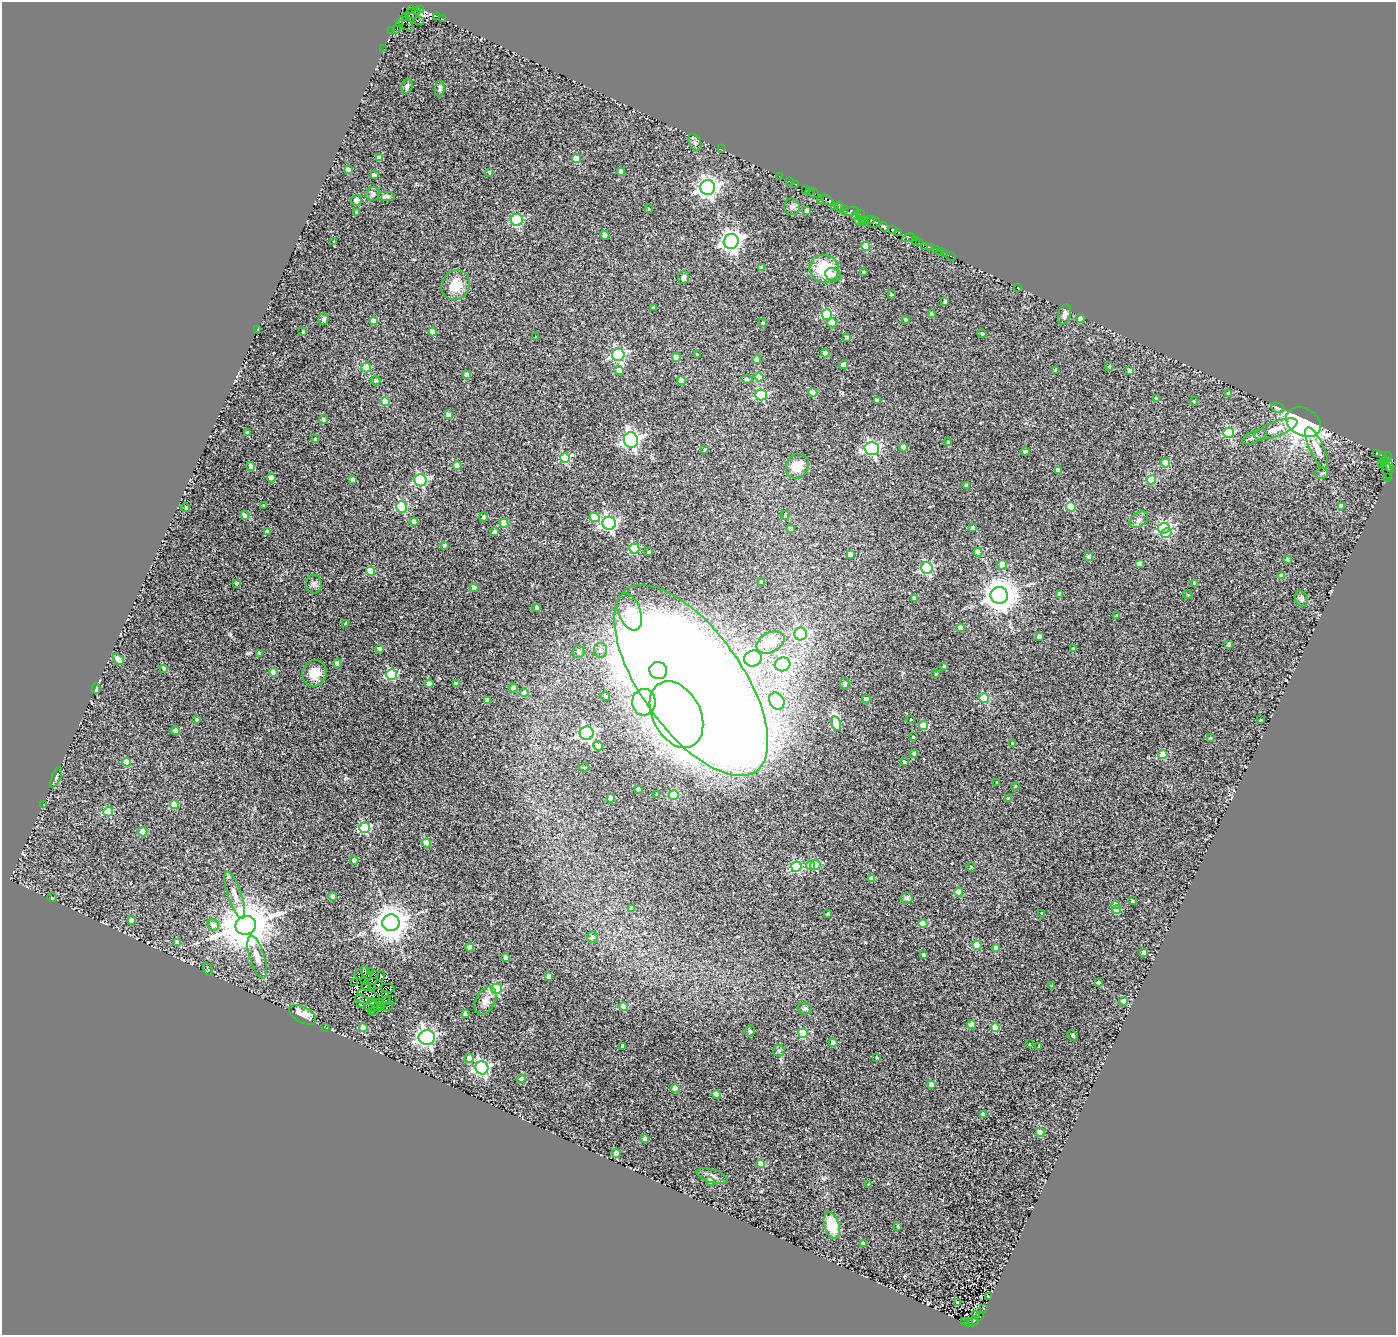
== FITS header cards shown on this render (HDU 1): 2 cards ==
NAXIS1  =                 1394
NAXIS2  =                 1333

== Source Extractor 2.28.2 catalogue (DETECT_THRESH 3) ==
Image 1394 x 1333 px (HDU 1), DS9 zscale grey, 1 PNG px = 1 image px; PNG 1398 x 1337 px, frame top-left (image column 1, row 1333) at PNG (2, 2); each listed source drawn as its Kron ellipse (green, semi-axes under 4 px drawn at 4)
Background 0.021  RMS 0.015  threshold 0.0462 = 3 sigma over >= 5 px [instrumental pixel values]
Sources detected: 373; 8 with non-positive FLUX_AUTO (blend fragments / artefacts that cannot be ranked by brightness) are neither listed nor drawn; the other 365 listed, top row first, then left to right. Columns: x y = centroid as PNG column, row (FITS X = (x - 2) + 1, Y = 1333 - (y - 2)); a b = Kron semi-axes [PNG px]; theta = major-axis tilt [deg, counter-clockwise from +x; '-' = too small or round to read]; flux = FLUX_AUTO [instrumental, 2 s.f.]
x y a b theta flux
411 10 3 2 - 52
416 10 4 3 - 250
420 10 3 3 - 250
412 14 7 5 15 150
437 16 3 3 - 20
405 17 4 3 - 10
442 19 3 2 - 3.6
419 21 5 2 - 13
399 23 2 2 - 55
406 24 9 5 -38 84
397 29 3 2 - 26
392 30 3 2 - 25
384 49 2 2 - 2.1
407 86 7 5 69 1.8
440 88 8 5 83 2
695 142 9 5 -62 2.9
721 149 2 2 - 41
379 158 4 4 - 5.7
576 159 4 4 - 28
348 170 4 4 - 11
489 172 3 3 - 1.8
621 172 4 4 - 11
374 175 4 4 - 6.1
779 176 2 2 - 3.2
789 181 2 2 - 1.5
796 184 3 2 - 7
708 188 7 7 - 600
805 189 2 2 - 12
809 191 4 3 - 9
814 193 5 3 - 18
373 194 7 6 - 4.4
386 196 9 5 0 3.1
356 200 5 5 - 5
827 200 7 3 -40 3.8
821 201 2 2 - 0.67
839 206 5 3 - 5.5
792 207 8 7 - 3.4
835 207 2 2 - 5.3
649 209 4 4 - 0.9
844 209 3 2 - 7
807 210 4 4 - 2.9
851 211 8 3 13 42
356 212 3 2 - 0.79
860 214 4 3 - 28
855 215 3 3 - 8.7
863 219 3 3 - 8.6
870 219 3 3 - 11
517 220 6 6 - 94
859 221 3 2 - 7.1
873 222 7 5 9 83
862 223 3 3 - 11
884 227 5 3 - 1.7
893 229 3 2 - 4.4
898 232 3 2 - 4.2
605 235 4 4 - 9
909 238 7 4 10 26
334 241 3 2 - 0.69
731 241 7 7 - 600
916 241 2 2 - 5.5
919 242 3 3 - 2.3
866 246 4 4 - 27
925 247 3 2 - 4.6
931 247 3 3 - 13
936 249 3 2 - 3
940 251 2 2 - 6.9
944 253 2 2 - 0.55
951 256 5 3 - 11
762 268 4 4 - 8.8
824 269 15 14 - 40
863 272 3 2 - 0.73
833 275 8 6 -21 3.8
683 277 6 5 - 4.9
456 285 15 13 56 20
1018 288 3 2 - 0.7
891 294 3 3 - 1.4
945 301 4 3 - 2
653 308 3 3 - 1.5
827 314 5 5 - 80
931 314 4 3 - 2.4
1064 315 10 6 74 4.7
323 319 6 5 - 2.9
905 319 3 3 - 2.3
1080 319 4 4 - 11
374 321 4 4 - 12
763 323 4 3 - 1.2
832 323 5 4 - 24
258 329 3 2 - 0.6
303 332 3 3 - 1.2
432 332 4 4 - 9.6
982 333 4 3 - 0.99
535 337 3 2 - 0.65
847 337 3 3 - 1.9
825 353 4 4 - 12
618 355 6 6 - 190
697 355 3 2 - 1.1
676 357 4 4 - 17
757 360 4 4 - 7.8
843 365 4 4 - 7
1109 366 4 3 - 1.1
366 368 5 4 - 41
619 370 5 4 - 11
1056 370 3 3 - 2.1
1130 371 4 4 - 5.7
467 375 4 4 - 6.6
759 377 4 4 - 20
747 379 6 4 -7 2.5
376 381 5 4 - 2.4
681 381 4 4 - 8.7
813 392 4 4 - 16
1229 394 4 4 - 6.2
761 395 5 5 - 110
1156 398 3 3 - 2
877 401 4 3 - 5
1194 401 4 4 - 1.2
385 402 4 4 - 25
1278 408 7 4 -26 3.1
448 415 4 4 - 7.8
323 419 5 4 - 2.6
1303 422 18 13 -28 690
1276 429 23 7 20 13
247 433 4 4 - 4.4
1229 433 5 5 - 85
1254 437 13 5 25 3.3
315 439 3 3 - 0.86
631 440 8 7 - 390
948 442 4 4 - 1
903 447 4 4 - 14
1317 448 22 7 -65 12
872 449 7 6 - 230
705 450 3 3 - 1.3
1025 451 4 4 - 3.2
1377 453 4 3 - 320
1382 455 3 3 - 4.5
565 458 5 5 - 75
1386 459 7 3 53 18
1165 463 4 4 - 21
1381 463 2 2 - 57
457 465 4 4 - 20
1389 465 8 3 -64 81
251 466 4 4 - 6.2
797 466 13 11 55 16
1387 469 11 4 -75 31
1058 470 4 3 - 7.5
1321 473 6 5 - 2.3
271 478 4 4 - 14
1387 478 3 2 - 13
353 480 4 4 - 5.4
420 480 6 6 - 140
1151 480 5 4 - 42
966 485 3 3 - 3
263 505 3 2 - 0.67
1341 506 4 4 - 4.7
401 507 5 5 - 92
1071 507 5 4 - 44
186 508 4 3 - 1.1
245 515 5 4 - 5.8
785 515 5 4 - 1.2
484 517 4 4 - 2.6
595 517 5 4 - 38
1139 520 10 7 37 4.2
414 522 4 4 - 9.9
504 523 4 4 - 30
609 523 7 6 - 270
973 527 4 3 - 3.9
1164 528 6 5 - 150
791 529 4 4 - 3.8
267 532 4 4 - 3.3
495 532 4 4 - 2.9
1166 533 6 4 27 43
444 546 3 3 - 2.2
634 548 5 5 - 80
649 552 3 3 - 1.4
978 552 4 4 - 17
850 554 4 4 - 4.9
1089 557 4 3 - 3.5
1287 559 3 3 - 3.1
1139 563 4 4 - 8.4
1002 565 5 4 - 13
927 568 6 5 - 130
370 571 4 4 - 28
1282 576 4 4 - 9
761 582 4 3 - 3.7
236 583 3 3 - 2.2
1195 583 4 4 - 8
314 584 9 8 - 3.9
474 588 4 3 - 6.3
1059 594 4 3 - 4.8
999 595 8 8 - 2200
1188 595 5 3 - 1.1
915 598 4 4 - 9.1
1301 599 8 6 -69 3.7
537 607 4 3 - 3.6
630 612 19 11 -69 69
1116 616 3 3 - 1.5
346 623 4 2 - 0.72
960 628 4 4 - 13
801 634 6 6 - 100
1039 636 4 4 - 8.9
771 642 15 10 27 20
1229 644 4 4 - 4.4
1073 648 3 3 - 1
380 649 4 4 - 5.2
601 650 7 6 - 5.3
578 652 6 6 - 3.8
259 653 4 3 - 3.8
753 658 9 8 - 360
118 659 7 4 -40 21
337 663 4 4 - 3.2
783 664 8 7 - 160
944 666 4 3 - 1.3
164 668 3 3 - 1.4
658 670 9 8 - 300
273 672 4 4 - 13
315 673 13 12 - 15
936 674 3 3 - 1.5
392 675 5 5 - 82
691 680 112 50 -54 5400
429 684 4 4 - 17
457 684 4 4 - 4.5
845 684 6 4 79 2.3
513 688 4 4 - 5.2
96 689 5 3 - 3.9
524 693 4 4 - 10
605 696 5 4 - 1.9
984 698 5 4 - 54
866 699 4 4 - 7.1
487 700 4 4 - 4.7
777 701 9 7 -58 28
644 702 13 12 - 120
676 714 35 24 -62 1700
197 719 3 3 - 1.7
911 719 3 2 - 0.78
1261 720 2 2 - 0.79
836 724 7 4 -75 37
923 726 4 4 - 35
175 731 4 4 - 7.9
587 733 7 7 - 260
913 737 3 3 - 1
1210 738 3 3 - 1.4
1013 743 3 3 - 2.7
598 746 5 4 - 6.4
914 753 4 4 - 3.4
1163 755 4 4 - 27
127 762 4 4 - 18
904 762 3 3 - 1.7
584 768 5 3 - 1.1
56 777 11 4 67 2.6
997 782 3 3 - 0.74
1015 786 3 2 - 0.74
638 789 4 3 - 3.3
657 795 3 3 - 1.6
674 795 5 5 - 50
611 798 4 4 - 14
1009 798 4 3 - 2.7
43 804 2 2 - 0.62
174 805 4 4 - 31
108 812 5 4 - 40
364 828 5 5 - 79
143 832 4 4 - 24
426 843 4 4 - 16
354 860 4 4 - 5.1
815 865 5 5 - 59
810 866 4 4 - 14
796 867 5 5 - 80
971 867 4 4 - 1.1
871 878 4 4 - 6.5
959 892 4 4 - 19
235 895 24 7 -71 11
333 896 4 4 - 4.9
52 898 5 3 - 0.7
907 898 6 5 - 2.3
1132 901 3 3 - 1.6
1116 905 4 4 - 8.3
632 908 4 4 - 11
1116 910 4 4 - 24
828 914 4 3 - 2.5
1042 914 3 3 - 1.6
132 920 4 4 - 9
391 923 8 8 - 2100
923 924 4 4 - 18
213 925 6 5 - 6.7
246 925 10 9 - 5800
592 937 5 5 - 3.3
177 942 4 4 - 11
977 945 4 4 - 27
470 947 4 4 - 15
996 948 4 4 - 12
1144 952 4 3 - 4.6
924 955 4 3 - 2.2
257 957 22 7 -73 10
506 957 4 4 - 5.8
208 969 7 4 -64 1.4
370 971 2 2 - 0.73
366 973 8 3 -68 0.25
375 974 3 3 - 1
359 975 5 2 - 0.85
381 976 4 3 - 1.8
549 976 4 4 - 6.1
365 981 3 2 - 0.62
1098 982 3 3 - 1.7
354 983 3 2 - 0.53
379 984 4 2 - 1.8
366 986 5 3 - 0.26
1052 986 4 3 - 0.98
373 987 4 2 - 1
388 988 7 3 -6 2.2
496 989 5 5 - 92
369 995 11 4 -16 0.42
385 995 4 2 - 1.4
362 999 7 3 -17 1.7
392 1000 4 2 - 0.89
372 1001 4 2 - 1.5
387 1001 4 3 - 0.3
485 1001 15 9 64 8.1
1124 1001 4 4 - 18
380 1002 3 3 - 0.98
361 1004 4 3 - 2.9
387 1006 6 3 31 6.4
373 1007 9 5 1 0.44
380 1007 4 3 - 1.8
623 1007 4 4 - 25
805 1009 7 5 -22 2.2
371 1011 3 2 - 3.2
375 1011 2 2 - 38
465 1014 4 3 - 4.2
303 1015 15 8 -29 19
972 1025 4 4 - 15
326 1028 2 2 - 29
363 1028 4 4 - 17
996 1028 4 4 - 19
750 1031 5 4 - 1.8
803 1033 5 5 - 48
1073 1035 6 4 -45 1.4
427 1038 8 7 - 340
833 1043 4 4 - 13
1029 1044 3 2 - 0.67
623 1046 4 3 - 2.5
1039 1047 3 2 - 0.96
779 1051 6 5 - 2
469 1058 5 4 - 5.5
877 1058 4 3 - 1.2
482 1068 7 6 - 220
521 1079 4 4 - 5.6
931 1084 4 4 - 12
675 1089 4 4 - 20
716 1094 4 4 - 17
983 1114 4 4 - 7.3
1040 1132 4 4 - 33
645 1139 4 4 - 10
616 1153 4 4 - 13
761 1164 4 4 - 29
712 1176 16 6 -18 4.5
710 1181 5 4 - 8.9
869 1185 4 3 - 1
832 1225 14 7 -72 27
898 1226 3 2 - 1.1
863 1244 4 3 - 5.7
988 1296 3 3 - 1.7
957 1303 4 3 - 3.5
984 1308 4 3 - 2.5
975 1314 3 3 - 0.89
980 1316 3 2 - 12
974 1321 5 2 - 13
964 1322 3 3 - 53
968 1323 5 3 - 83
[8 non-positive-flux detections neither listed nor drawn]